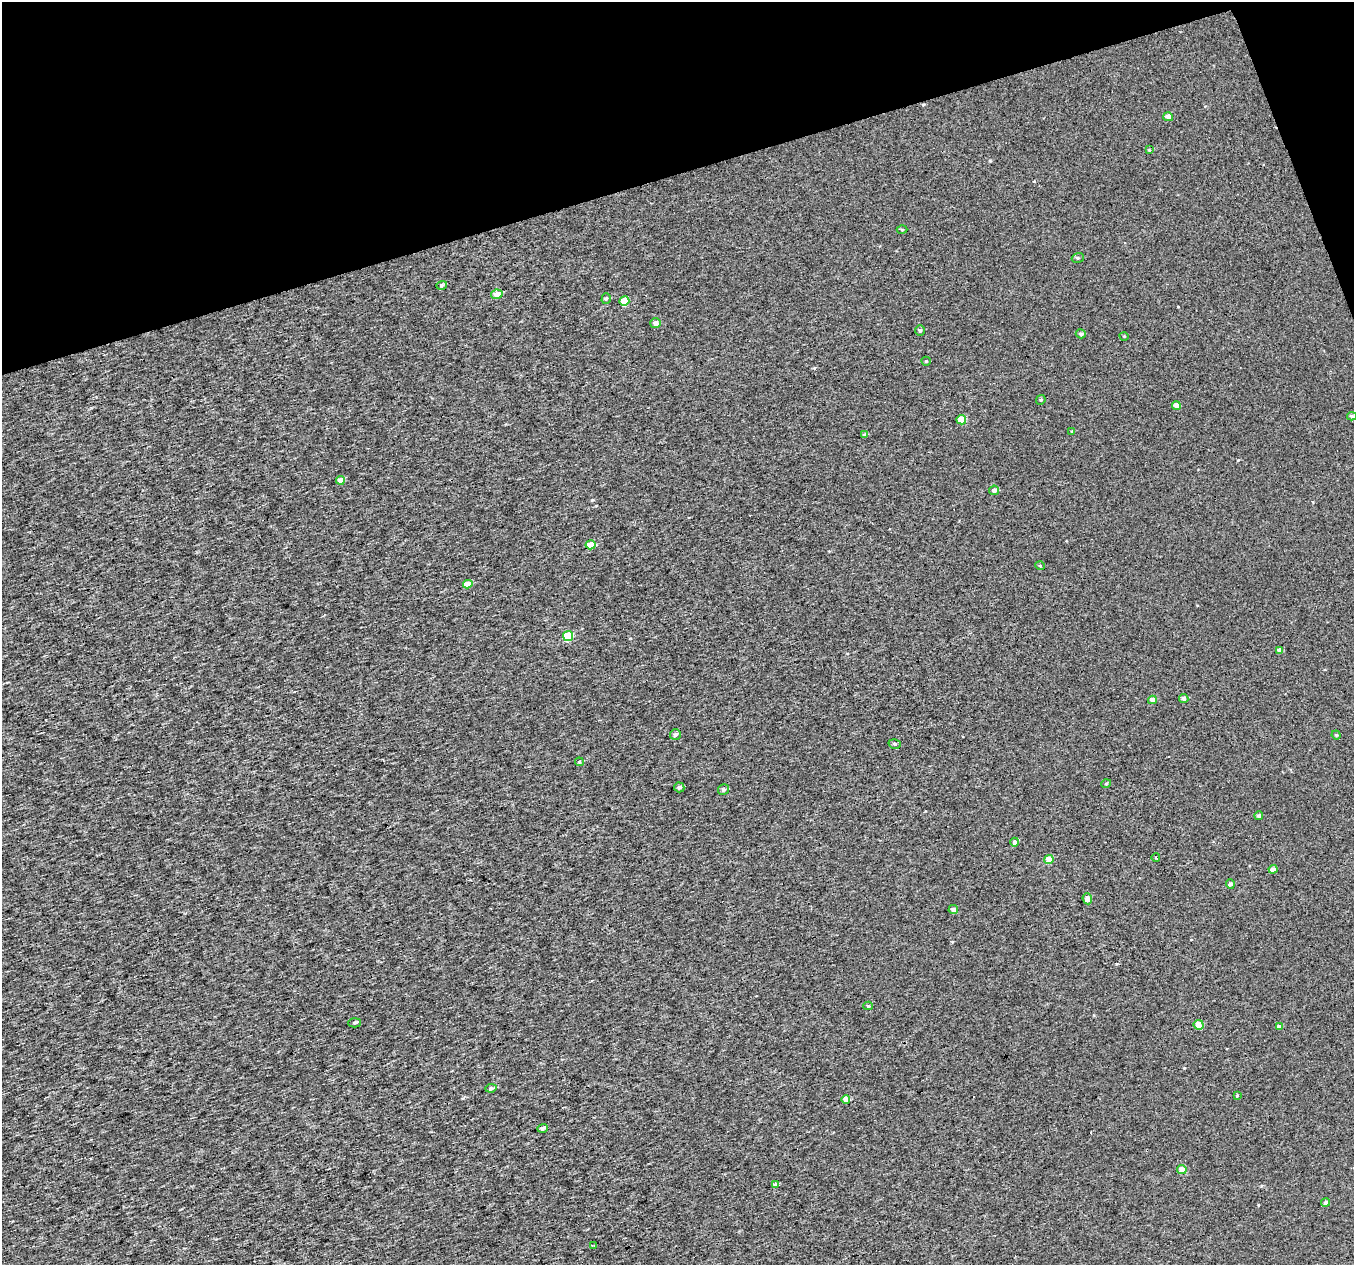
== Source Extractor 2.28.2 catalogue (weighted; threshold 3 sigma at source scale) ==
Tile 3 of 4 x 4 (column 3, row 1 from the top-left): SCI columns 2703-4054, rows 3853-5115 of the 5405 x 5232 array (HDU 1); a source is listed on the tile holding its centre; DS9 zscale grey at full resolution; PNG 1356 x 1267 px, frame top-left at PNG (2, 2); each listed source drawn as its Kron ellipse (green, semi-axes under 4 px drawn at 4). Shown black and unused: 15% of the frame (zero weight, under 3 of 4 exposures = <1% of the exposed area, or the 3 px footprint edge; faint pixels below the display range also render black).
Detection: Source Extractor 2.28.2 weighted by HDU 2 'WHT'; one run over the whole footprint, this tile lists its part. Background 5.33e-04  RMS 0.019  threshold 0.085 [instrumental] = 3 sigma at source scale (4.5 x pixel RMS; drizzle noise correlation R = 1.50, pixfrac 1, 0.0396/0.0396 arcsec/px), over >= 5 px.
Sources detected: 56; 1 cosmic-ray / hot-pixel residue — neither listed nor drawn; the other 55 listed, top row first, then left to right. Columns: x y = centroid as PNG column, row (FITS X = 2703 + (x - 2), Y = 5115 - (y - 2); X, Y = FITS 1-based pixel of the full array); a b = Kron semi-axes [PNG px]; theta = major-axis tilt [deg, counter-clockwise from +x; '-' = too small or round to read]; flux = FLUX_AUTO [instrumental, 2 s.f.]
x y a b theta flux
1168 117 5 4 - 12
1149 150 3 3 - 1.4
902 229 5 3 - 1.7
1078 258 6 4 18 2.7
442 285 5 4 - 3.4
497 294 5 4 - 16
606 299 5 4 - 3.2
624 301 5 4 - 36
656 323 5 5 - 10
920 331 5 4 - 3.3
1081 334 5 4 - 3.5
1124 336 4 3 - 1.3
926 361 4 4 - 2.2
1041 400 5 4 - 2.2
1176 405 4 4 - 13
1352 416 5 4 - 2.9
961 420 5 4 - 29
1072 431 4 3 - 1.6
864 435 4 4 - 3.7
340 480 4 4 - 14
994 490 5 4 - 6.2
590 545 5 4 - 31
1040 566 5 3 - 1.6
468 584 4 4 - 22
568 636 5 5 - 50
1279 650 4 4 - 7
1184 698 5 4 - 5
1152 700 4 4 - 11
675 735 5 5 - 4.3
1336 735 4 4 - 1.9
895 744 6 4 -15 3.1
579 762 4 4 - 2.3
1106 784 5 3 - 1.8
679 787 5 5 - 4.2
723 789 5 5 - 4.4
1259 816 4 4 - 3.4
1015 842 4 4 - 5.9
1156 858 4 3 - 1.4
1049 860 4 4 - 25
1273 869 4 4 - 8.4
1230 884 4 4 - 5.4
1087 899 5 4 - 11
953 910 5 4 - 5.8
868 1006 5 4 - 3
354 1023 6 4 2 3
1199 1025 5 5 - 18
1279 1027 4 3 - 6.5
491 1088 5 4 - 3.4
1237 1095 3 3 - 2
846 1099 4 4 - 13
542 1128 5 3 - 6.6
1182 1169 4 4 - 17
775 1185 4 3 - 5.8
1326 1203 4 4 - 5.4
594 1246 4 2 - 1.7